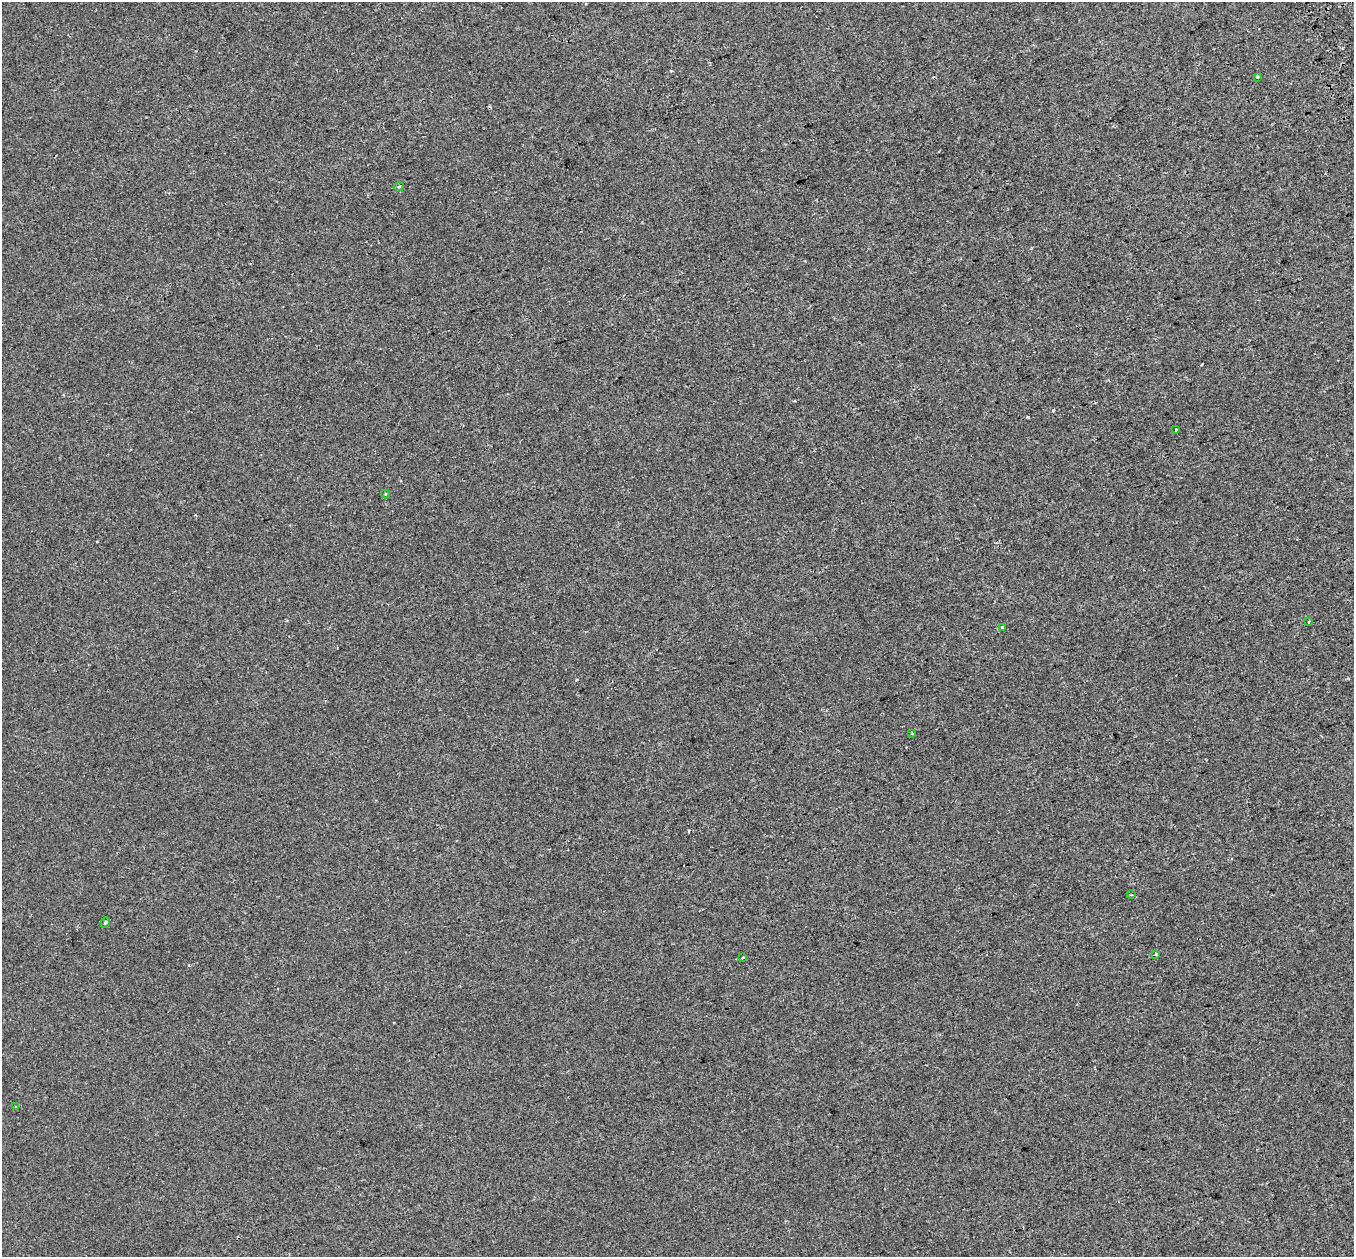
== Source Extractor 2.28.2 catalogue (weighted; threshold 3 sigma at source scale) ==
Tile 10 of 4 x 4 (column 2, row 3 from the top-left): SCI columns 1412-2763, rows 1398-2652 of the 5557 x 5361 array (HDU 1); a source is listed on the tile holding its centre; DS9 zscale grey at full resolution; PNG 1356 x 1259 px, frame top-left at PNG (2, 2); each listed source drawn as its Kron ellipse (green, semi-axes under 4 px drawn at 4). Shown black and unused: <1% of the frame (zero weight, under 2 of 3 exposures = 5% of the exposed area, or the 3 px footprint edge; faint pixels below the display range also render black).
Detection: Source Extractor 2.28.2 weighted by HDU 2 'WHT'; one run over the whole footprint, this tile lists its part. Background 0.00152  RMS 0.0034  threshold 0.0152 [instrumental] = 3 sigma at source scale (4.5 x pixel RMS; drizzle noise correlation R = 1.50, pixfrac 1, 0.0396/0.0396 arcsec/px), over >= 5 px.
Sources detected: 13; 1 cosmic-ray / hot-pixel residue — neither listed nor drawn; the other 12 listed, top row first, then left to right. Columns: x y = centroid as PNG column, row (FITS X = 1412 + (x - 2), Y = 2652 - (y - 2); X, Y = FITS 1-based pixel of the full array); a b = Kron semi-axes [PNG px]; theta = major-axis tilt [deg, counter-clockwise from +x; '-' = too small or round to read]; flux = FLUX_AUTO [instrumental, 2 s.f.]
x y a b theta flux
1257 77 3 3 - 0.5
399 187 5 2 - 0.33
1176 430 3 3 - 0.49
385 494 4 4 - 0.34
1309 621 3 3 - 2.6
1002 627 3 3 - 0.6
912 734 3 3 - 0.71
1131 895 4 3 - 0.25
105 922 5 3 - 0.38
1156 954 3 3 - 0.73
743 958 3 3 - 0.44
16 1107 3 3 - 0.32
Unlisted compact peaks at least as high as the median listed source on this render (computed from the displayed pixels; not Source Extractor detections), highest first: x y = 1053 410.